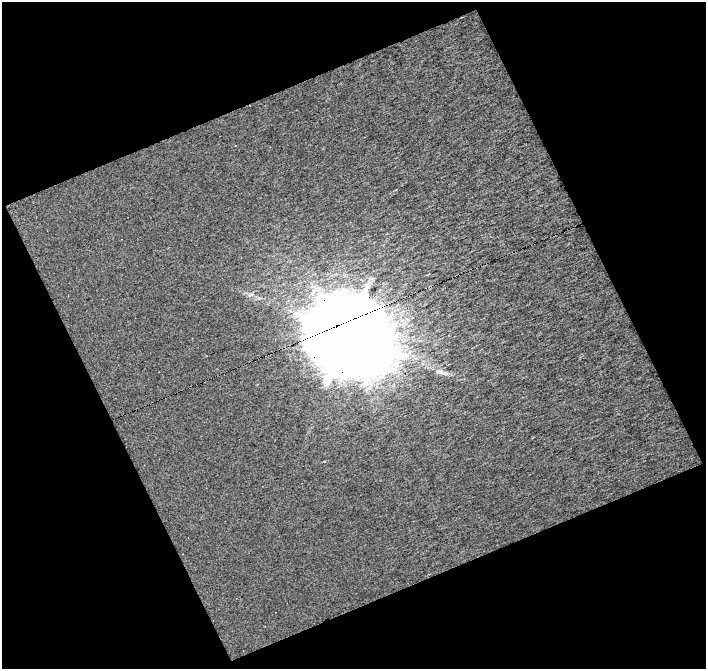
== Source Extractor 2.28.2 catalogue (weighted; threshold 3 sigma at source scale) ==
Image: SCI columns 1-704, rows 11-677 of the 704 x 689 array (HDU 1 of 3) = the unmasked area's bounding box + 8 px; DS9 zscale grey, full resolution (1 PNG px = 1 image px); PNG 708 x 671 px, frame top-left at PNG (2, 2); no overlay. Shown black and unused: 45% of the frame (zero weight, under 8 of 16 exposures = <1% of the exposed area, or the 3 px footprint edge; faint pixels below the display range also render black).
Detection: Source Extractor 2.28.2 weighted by HDU 2 'WHT'. Background 0.631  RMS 1.4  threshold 5.63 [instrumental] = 3 sigma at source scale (4.09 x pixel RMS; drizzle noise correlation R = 1.36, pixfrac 0.8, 0.0396/0.0396 arcsec/px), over >= 5 px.
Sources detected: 4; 1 long thin detection or spike segment (spike, bleed or trail) — not listed; the other 3 listed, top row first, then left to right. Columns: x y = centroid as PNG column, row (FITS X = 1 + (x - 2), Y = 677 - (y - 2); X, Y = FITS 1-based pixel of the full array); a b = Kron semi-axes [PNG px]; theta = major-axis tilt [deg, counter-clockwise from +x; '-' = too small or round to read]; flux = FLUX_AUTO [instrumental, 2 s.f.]
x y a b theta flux
429 274 4 2 - 9.7e+01
347 334 23 20 -35 2.8e+06
324 461 3 3 - 1.1e+02
Overlapping masked pixels (flux is a lower limit): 1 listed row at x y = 347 334